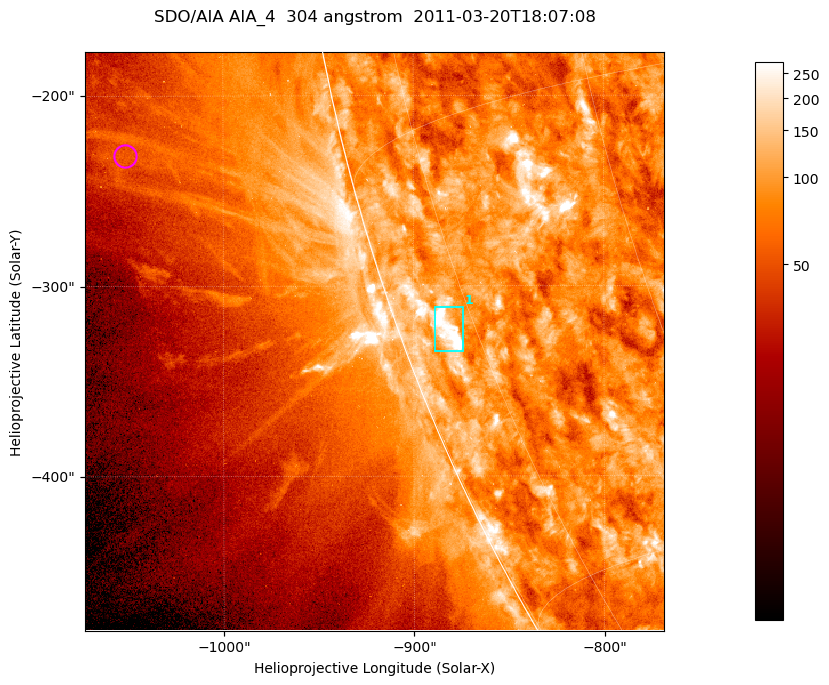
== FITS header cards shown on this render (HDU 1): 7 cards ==
TELESCOP= 'SDO/AIA '           / For AIA: SDO/AIA
INSTRUME= 'AIA_4   '           / For AIA: AIA_ATA1, AIA_ATA2, AIA_ATA3 or AIA_AT
WAVELNTH=                  304 / [angstrom] Wavelength
WAVEUNIT= 'angstrom'           / Wavelength unit: angstrom
DATE-OBS= '2011-03-20T18:07:08.124' / [ISO] Date when observation started; ISO 8
CTYPE1  = 'HPLN-TAN'           / CTYPE1; Typically HPLN
CTYPE2  = 'HPLT-TAN'           / CTYPE2; Typically HPLT

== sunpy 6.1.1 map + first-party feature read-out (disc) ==
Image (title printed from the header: SDO/AIA AIA_4  304 angstrom  2011-03-20T18:07:08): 507 x 507 px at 0.6 arcsec/px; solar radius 964 arcsec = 1606 px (partial field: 1.4% of the solar disc is inside the frame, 44% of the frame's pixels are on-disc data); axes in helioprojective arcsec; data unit not stated in the header (colour bar unlabelled)
Orientation: roll -0.132 deg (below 1 deg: not rotated)
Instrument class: DISC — disc imager (sunpy class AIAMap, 304 A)
Bright regions (active regions / flare kernels): reference = the on-disc median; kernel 5 px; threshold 5 sigma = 151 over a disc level ~84.8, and >= 1.15x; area >= 257 px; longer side >= 6 px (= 3.6 arcsec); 1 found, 1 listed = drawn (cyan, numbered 1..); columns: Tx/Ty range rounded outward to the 2 arcsec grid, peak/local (2 s.f.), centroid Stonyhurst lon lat
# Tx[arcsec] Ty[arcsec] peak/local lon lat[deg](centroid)
1 -890..-874 -334..-310 6 -78 -21
Off-limb structures (1.02-1.3 R_sun): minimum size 128 px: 11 found; the strongest spans PA ~100..105 deg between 1.08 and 1.14 R_sun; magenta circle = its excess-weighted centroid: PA ~100 deg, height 1.12 R_sun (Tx ~-1052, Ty ~-232 arcsec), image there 1.8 x the reference